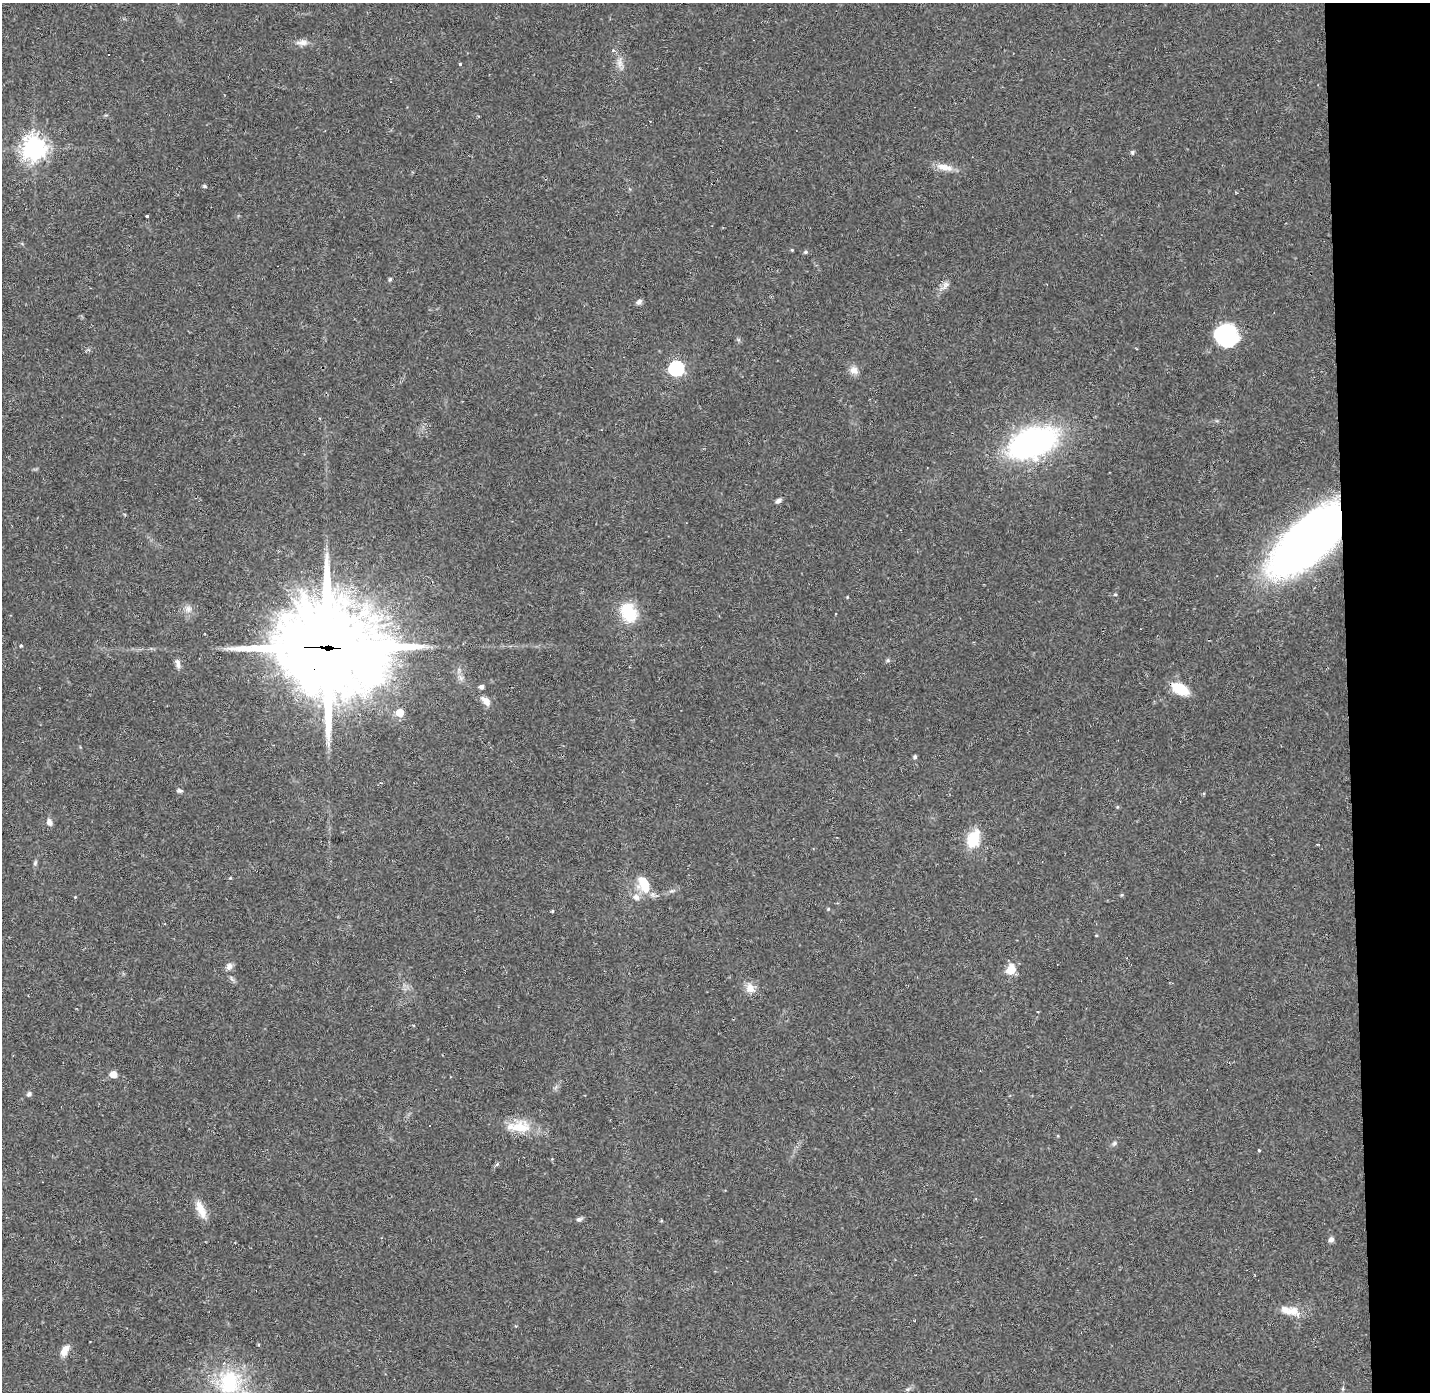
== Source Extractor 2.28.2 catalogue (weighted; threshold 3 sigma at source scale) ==
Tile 6 of 3 x 3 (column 3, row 2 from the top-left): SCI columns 2858-4285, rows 1432-2821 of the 4285 x 4255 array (HDU 1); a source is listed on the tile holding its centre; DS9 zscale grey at full resolution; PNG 1432 x 1394 px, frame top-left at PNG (2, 3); no overlay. Shown black and unused: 6% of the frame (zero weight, under 2 of 3 exposures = <1% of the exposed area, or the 3 px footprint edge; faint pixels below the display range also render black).
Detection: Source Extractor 2.28.2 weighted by HDU 2 'WHT'; one run over the whole footprint, this tile lists its part. Background 0.0807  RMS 0.0053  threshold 0.0238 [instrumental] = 3 sigma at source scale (4.5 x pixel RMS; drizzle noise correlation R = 1.50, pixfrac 1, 0.05/0.05 arcsec/px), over >= 5 px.
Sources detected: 72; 2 inside a brighter object's white glare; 5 cosmic-ray / hot-pixel residue — not listed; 1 inside a brighter listed object's ellipse — not listed separately; the other 64 listed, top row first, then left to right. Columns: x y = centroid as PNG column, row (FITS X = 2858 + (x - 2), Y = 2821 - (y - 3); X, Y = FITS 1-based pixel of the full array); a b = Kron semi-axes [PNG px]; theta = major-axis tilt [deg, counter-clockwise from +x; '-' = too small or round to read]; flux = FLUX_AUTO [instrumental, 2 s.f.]
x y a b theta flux
302 43 18 7 1 3.5
620 62 14 8 -89 3.7
460 64 3 3 - 0.58
34 148 8 8 - 480
1132 152 5 5 - 1.1
944 167 23 8 -12 6.2
205 186 4 4 - 0.97
147 216 3 3 - 1.6
792 250 4 3 - 0.48
806 252 5 5 - 1
390 279 4 4 - 0.78
945 285 14 7 60 2.8
639 302 8 6 32 1.6
1227 338 26 22 38 30
676 368 7 6 - 110
854 370 12 10 -40 3.6
1032 443 47 26 21 140
778 501 8 5 32 1.5
1309 540 57 24 42 600
1115 594 5 3 - 0.54
847 597 3 3 - 0.41
188 609 11 9 64 3.2
629 612 26 20 -62 18
835 614 3 3 - 1
20 645 4 4 - 0.93
325 648 41 28 -5 9900
888 660 6 5 - 0.83
178 664 13 6 -80 2.3
461 678 7 6 - 1.7
481 687 5 5 - 2
1180 689 15 9 -28 18
486 701 15 9 -46 4.1
400 713 5 5 - 11
915 757 4 4 - 1.1
179 790 7 5 4 1.1
1117 807 5 3 - 0.49
49 822 9 6 -62 2.5
973 839 18 12 70 17
35 863 7 5 66 0.97
230 878 4 3 - 0.44
645 884 19 15 79 13
1122 895 5 4 - 0.64
75 897 3 3 - 0.4
828 909 5 3 - 0.46
552 911 4 3 - 0.59
1096 935 4 3 - 0.41
229 966 10 8 67 2.4
1011 970 8 7 - 12
750 988 15 12 -53 4.8
113 1074 5 5 - 7.1
29 1094 6 5 - 1.3
519 1127 37 16 0 14
1114 1143 7 5 49 1.2
1259 1150 3 3 - 0.57
497 1164 7 4 46 0.82
201 1209 25 10 -66 7.4
579 1219 8 6 17 1.3
661 1221 5 3 - 0.45
1331 1239 7 6 - 1.7
1290 1311 29 11 -14 7.9
65 1351 15 8 59 5
229 1382 34 32 76 40
908 1389 7 5 11 0.93
1343 1389 6 4 -72 0.65
Overlapping masked pixels (flux is a lower limit): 2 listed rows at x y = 1309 540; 325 648
Isophote crosses this tile's border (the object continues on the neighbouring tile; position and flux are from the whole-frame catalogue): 1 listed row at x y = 229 1382